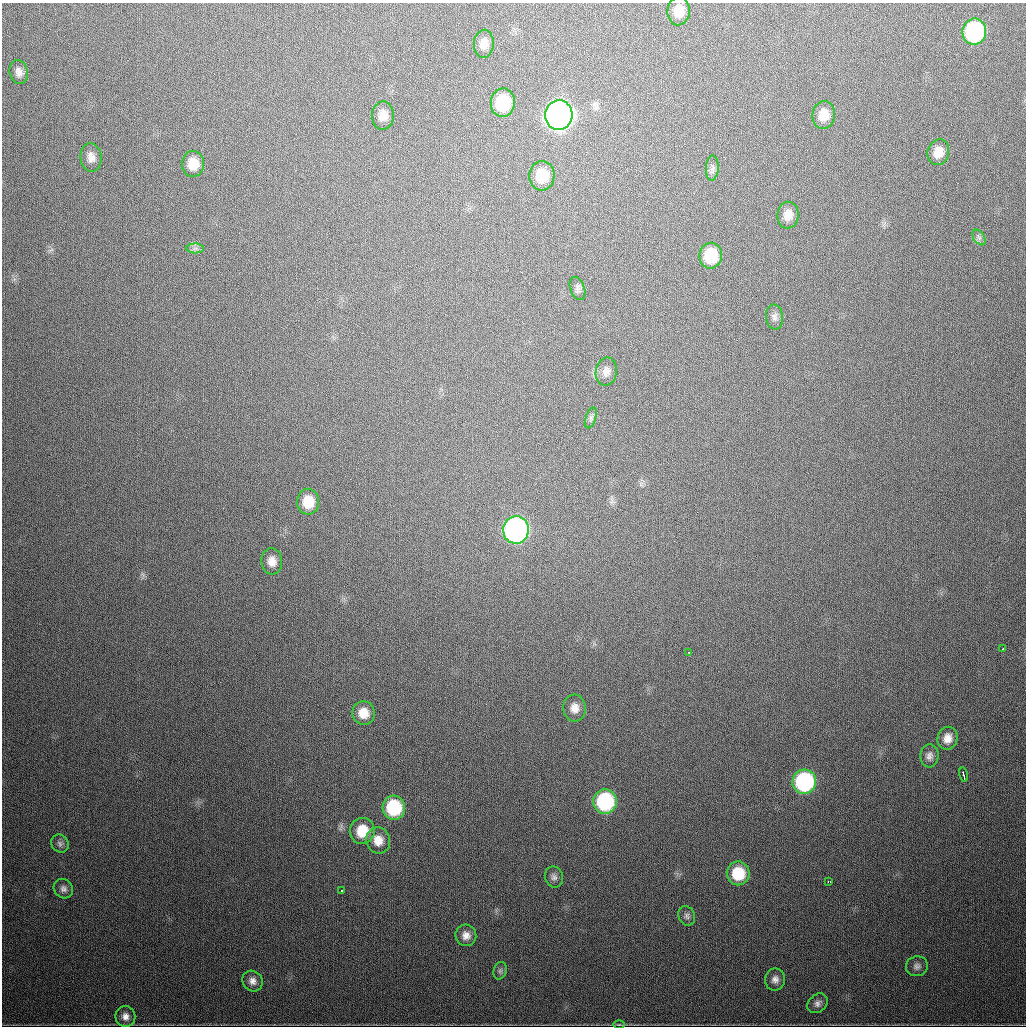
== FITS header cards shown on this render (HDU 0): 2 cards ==
NAXIS1  =                 1024
NAXIS2  =                 1024

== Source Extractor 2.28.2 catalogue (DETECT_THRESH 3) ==
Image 1024 x 1024 px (HDU 0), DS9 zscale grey, 1 PNG px = 1 image px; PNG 1028 x 1028 px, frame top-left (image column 1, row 1024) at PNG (2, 3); each listed source drawn as its Kron ellipse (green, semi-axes under 4 px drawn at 4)
Background 528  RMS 18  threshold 54.5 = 3 sigma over >= 5 px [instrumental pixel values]
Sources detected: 51; all 51 listed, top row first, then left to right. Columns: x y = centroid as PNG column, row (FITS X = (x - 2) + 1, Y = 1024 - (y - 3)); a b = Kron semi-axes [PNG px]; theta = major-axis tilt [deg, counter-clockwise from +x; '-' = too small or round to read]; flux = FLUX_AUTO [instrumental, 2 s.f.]
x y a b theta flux
679 11 14 11 86 2.0e+04
974 32 13 12 - 1.7e+05
484 44 14 10 86 1.1e+04
19 72 12 9 -78 8.4e+03
503 103 14 12 86 6.2e+04
559 115 15 13 84 1.3e+06
824 115 14 11 82 1.8e+04
383 116 14 11 87 1.3e+04
938 152 13 10 72 1.7e+04
91 157 14 10 -83 9.7e+03
193 164 13 11 -89 2.2e+04
712 168 12 6 86 5.3e+03
542 176 15 13 86 3.5e+04
788 215 13 10 83 1.3e+04
979 237 8 5 -57 3.4e+03
195 248 8 5 0 3.3e+03
711 256 13 11 81 4.7e+04
577 288 12 7 -71 4.7e+03
774 317 12 8 -83 6.0e+03
606 372 14 10 81 8.6e+03
591 418 11 5 72 3.9e+03
308 502 13 11 -88 2.9e+04
516 530 14 13 - 4.6e+05
272 561 13 10 -84 1.2e+04
1003 649 3 2 - 2.3e+03
689 652 3 2 - 5.9e+03
574 708 13 11 -86 1.2e+04
363 713 12 11 - 1.9e+04
948 738 11 10 - 1.2e+04
929 756 11 9 86 6.4e+03
963 775 7 2 -77 4.4e+03
804 782 12 12 - 1.7e+05
605 801 12 11 - 1.3e+05
394 808 12 11 - 8.0e+04
362 831 13 12 - 3.2e+04
378 840 13 12 - 1.6e+04
60 844 9 8 - 4.2e+03
738 873 12 11 - 4.3e+04
554 877 10 9 - 5.2e+03
828 882 4 2 - 1.1e+04
63 889 10 9 - 5.6e+03
342 890 3 2 - 2.7e+03
687 916 10 8 -65 4.8e+03
466 935 11 10 - 9.7e+03
917 966 11 10 - 5.7e+03
500 971 9 6 75 3.4e+03
775 979 11 10 - 7.8e+03
253 981 11 10 - 8.2e+03
818 1003 11 8 41 5.7e+03
125 1016 10 10 - 8.4e+03
619 1024 5 3 - 1.3e+03